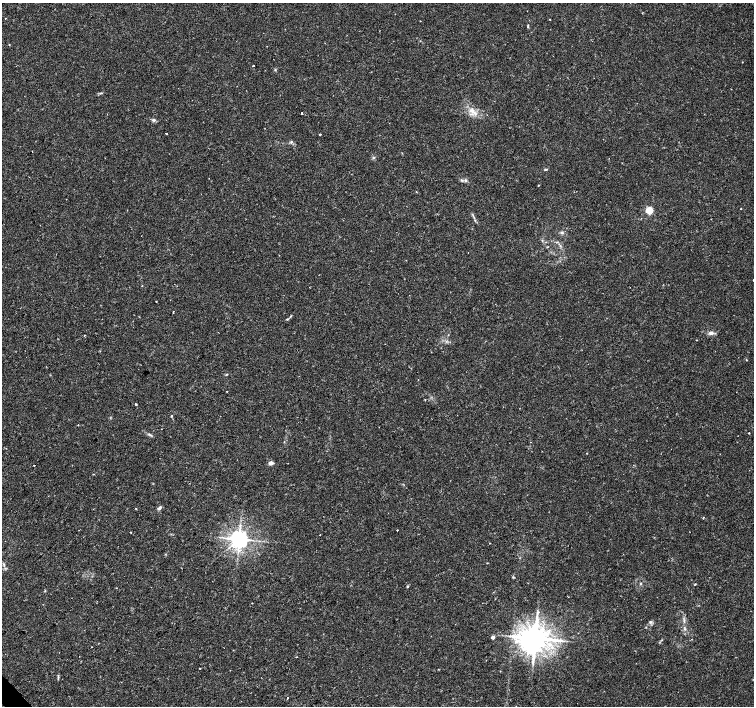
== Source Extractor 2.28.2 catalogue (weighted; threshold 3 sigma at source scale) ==
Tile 7 of 4 x 4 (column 3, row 2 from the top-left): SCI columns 3007-4510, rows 2960-4366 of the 6017 x 5985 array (HDU 1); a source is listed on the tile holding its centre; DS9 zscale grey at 2 x 2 block average (1 PNG px = mean of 2 x 2 image px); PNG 756 x 708 px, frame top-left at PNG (2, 3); no overlay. Shown black and unused: <1% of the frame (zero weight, under 2 of 3 exposures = <1% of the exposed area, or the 3 px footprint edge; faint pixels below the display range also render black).
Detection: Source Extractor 2.28.2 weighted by HDU 2 'WHT'; one run over the whole footprint, this tile lists its part. Background 0.0308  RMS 0.0036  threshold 0.0164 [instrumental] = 3 sigma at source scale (4.5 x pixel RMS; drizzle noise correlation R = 1.50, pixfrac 1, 0.0396/0.0396 arcsec/px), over >= 5 px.
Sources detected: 57; all 57 listed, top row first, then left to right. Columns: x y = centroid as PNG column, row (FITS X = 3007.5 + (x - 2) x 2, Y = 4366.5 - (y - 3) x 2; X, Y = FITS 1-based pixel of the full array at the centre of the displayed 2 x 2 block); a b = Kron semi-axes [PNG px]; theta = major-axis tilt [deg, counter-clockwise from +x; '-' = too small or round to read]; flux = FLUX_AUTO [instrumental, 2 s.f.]
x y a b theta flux
5 18 2 2 - 1.7
550 19 2 2 - 1
528 26 6 2 87 0.82
9 45 2 2 - 0.61
253 66 2 2 - 2.4
275 70 4 3 - 0.86
101 93 4 2 - 0.78
472 111 8 4 -30 4.3
302 113 2 2 - 1.6
154 120 5 4 - 1.6
166 133 2 2 - 2
320 134 2 2 - 0.87
291 142 4 3 - 1.2
32 151 2 2 - 0.86
373 157 4 3 - 0.97
546 169 5 2 - 0.9
462 180 3 2 - 0.68
466 180 3 3 - 1
538 185 2 2 - 0.62
416 192 3 2 - 0.36
741 208 2 2 - 0.47
649 210 3 3 - 33
475 220 3 2 - 0.77
562 233 5 4 - 1.5
142 286 2 2 - 0.35
156 302 2 2 - 0.32
287 319 4 3 - 0.68
711 333 7 5 3 3
84 335 2 2 - 0.65
696 340 2 2 - 0.38
746 360 3 2 - 0.63
226 374 3 3 - 0.78
418 380 2 2 - 0.45
227 391 2 2 - 0.43
135 404 2 2 - 1.1
172 416 3 2 - 0.69
78 425 2 2 - 0.4
749 433 2 2 - 0.46
271 463 3 2 - 9.1
34 465 2 2 - 0.76
136 508 3 2 - 0.59
159 508 5 3 - 2.3
397 530 2 2 - 0.77
130 532 2 2 - 1.1
320 534 2 2 - 0.47
239 539 5 4 - 560
490 543 2 2 - 0.5
487 563 2 2 - 0.45
695 584 4 2 - 0.48
407 587 3 2 - 0.6
45 591 3 2 - 0.53
538 612 4 3 - 1.1
650 622 4 3 - 1.2
493 637 2 2 - 5.1
535 638 7 6 - 1600
200 668 2 2 - 1
287 698 2 2 - 3.6
Diffuse or blended objects may show on this block-average render without a row.